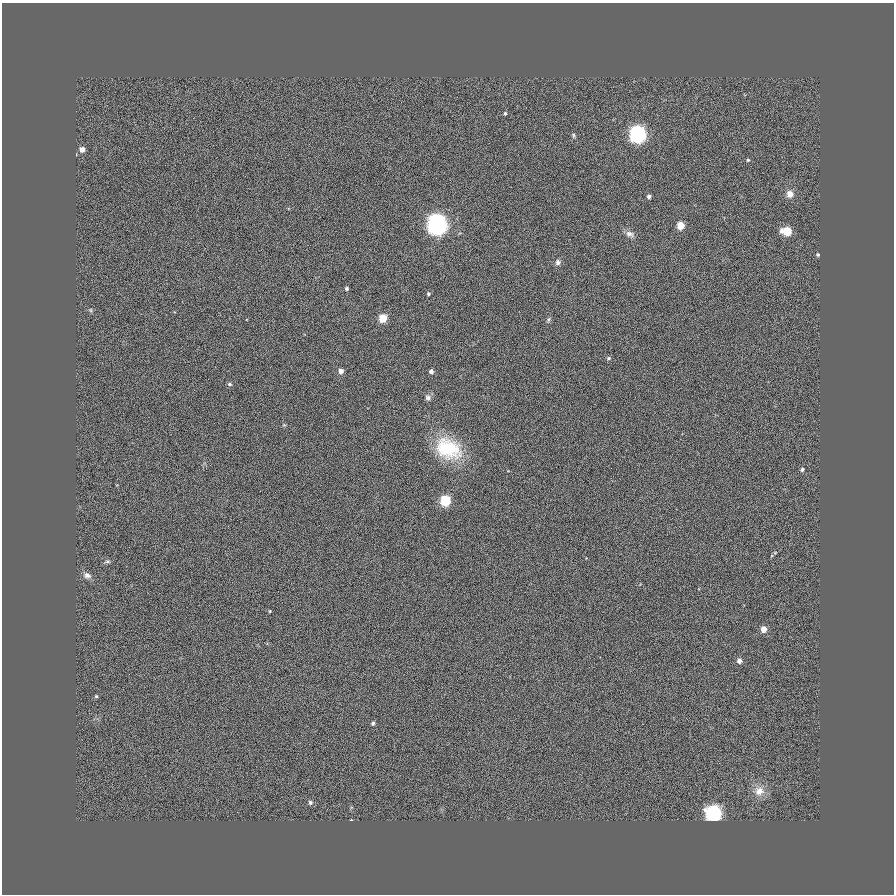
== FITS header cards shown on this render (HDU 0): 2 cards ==
NAXIS1  =                  892
NAXIS2  =                  892

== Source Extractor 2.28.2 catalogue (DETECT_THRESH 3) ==
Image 892 x 892 px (HDU 0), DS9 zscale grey, 1 PNG px = 1 image px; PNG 896 x 896 px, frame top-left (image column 1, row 892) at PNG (2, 3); no overlay
Background 0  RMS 0.18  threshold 0.527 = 3 sigma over >= 5 px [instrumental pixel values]
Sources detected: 36; all 36 listed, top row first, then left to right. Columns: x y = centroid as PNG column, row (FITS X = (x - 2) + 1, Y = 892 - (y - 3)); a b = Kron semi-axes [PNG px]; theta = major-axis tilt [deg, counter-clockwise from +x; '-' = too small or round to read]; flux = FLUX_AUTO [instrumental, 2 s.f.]
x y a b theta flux
505 113 4 3 - 17
638 134 7 6 - 4700
573 135 7 5 -78 20
82 149 5 5 - 73
748 160 5 4 - 17
790 194 9 9 - 80
649 197 5 5 - 32
437 224 8 7 - 9000
680 226 5 5 - 270
787 231 7 5 -6 460
630 234 13 8 -17 62
818 255 5 4 - 18
558 262 7 6 - 43
347 288 4 4 - 22
428 294 5 4 - 17
91 310 6 4 -89 13
383 318 5 5 - 370
548 320 7 4 73 20
609 358 6 5 - 19
341 371 5 4 - 74
431 371 4 4 - 39
229 384 6 4 -18 20
428 398 8 7 - 39
448 449 29 21 -27 720
802 469 5 4 - 23
445 500 6 5 - 880
107 561 8 4 0 21
87 575 10 7 -23 54
270 611 3 2 - 9.3
763 629 5 4 - 140
739 661 5 5 - 50
96 696 5 5 - 15
373 723 4 4 - 23
759 791 13 12 - 140
310 802 6 6 - 25
713 813 7 6 - 3800